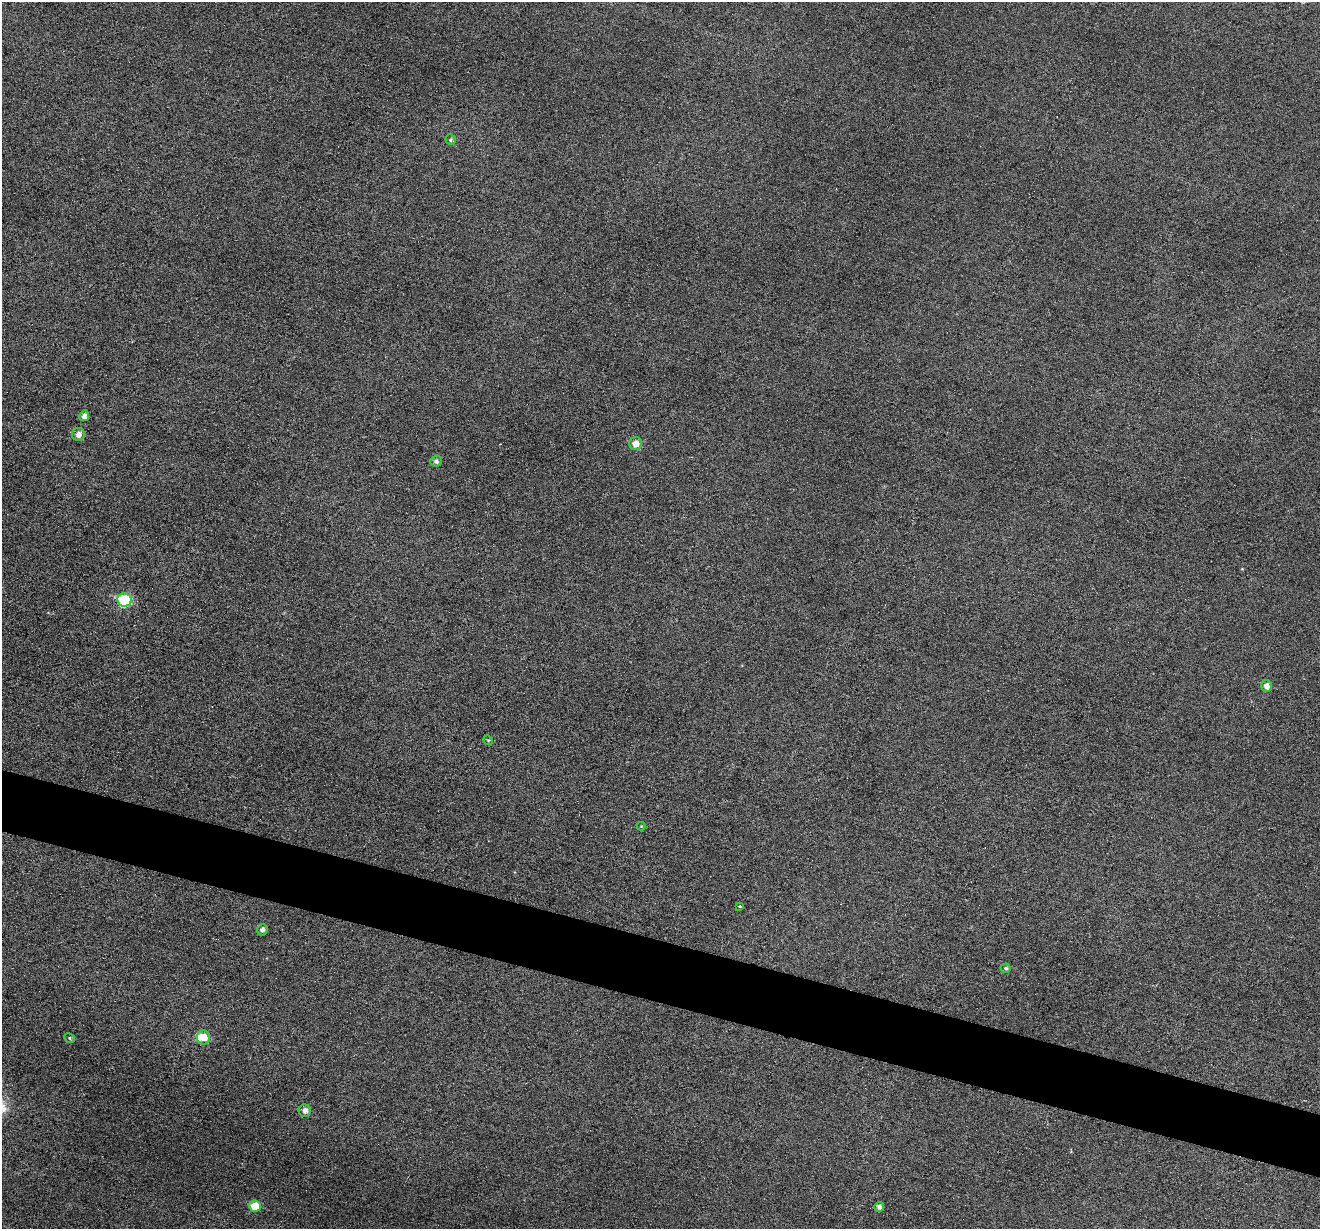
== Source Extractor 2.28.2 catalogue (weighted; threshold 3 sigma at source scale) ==
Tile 6 of 4 x 4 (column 2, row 2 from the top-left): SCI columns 1319-2636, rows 2584-3810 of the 5274 x 5295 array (HDU 1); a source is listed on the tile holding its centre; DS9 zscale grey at full resolution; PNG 1322 x 1231 px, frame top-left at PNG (2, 2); each listed source drawn as its Kron ellipse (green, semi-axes under 4 px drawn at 4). Shown black and unused: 5% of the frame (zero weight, under 3 of 6 exposures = <1% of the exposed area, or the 3 px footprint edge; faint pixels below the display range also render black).
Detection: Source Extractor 2.28.2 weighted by HDU 2 'WHT'; one run over the whole footprint, this tile lists its part. Background 0.0453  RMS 0.0056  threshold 0.0229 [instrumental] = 3 sigma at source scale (4.09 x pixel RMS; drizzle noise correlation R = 1.36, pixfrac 0.8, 0.05/0.05 arcsec/px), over >= 5 px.
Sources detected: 18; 1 inside a brighter listed object's ellipse — not listed separately; the other 17 listed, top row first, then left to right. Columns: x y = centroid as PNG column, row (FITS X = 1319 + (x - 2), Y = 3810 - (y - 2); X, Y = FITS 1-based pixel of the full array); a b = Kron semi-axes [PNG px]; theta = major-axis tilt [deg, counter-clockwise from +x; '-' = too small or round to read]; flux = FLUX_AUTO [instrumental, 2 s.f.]
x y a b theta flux
451 140 5 5 - 0.93
84 416 5 5 - 2.5
78 434 6 6 - 3.2
636 444 6 6 - 5
436 461 6 5 - 1.7
125 600 7 6 - 36
1266 686 6 5 - 3.1
488 740 5 4 - 0.5
641 826 4 4 - 0.44
740 906 3 3 - 0.66
262 930 6 5 - 2
1006 968 5 4 - 1
70 1038 6 4 -24 0.68
204 1038 7 6 - 6.7
305 1111 6 6 - 2.8
255 1206 6 5 - 11
879 1207 5 4 - 2.3